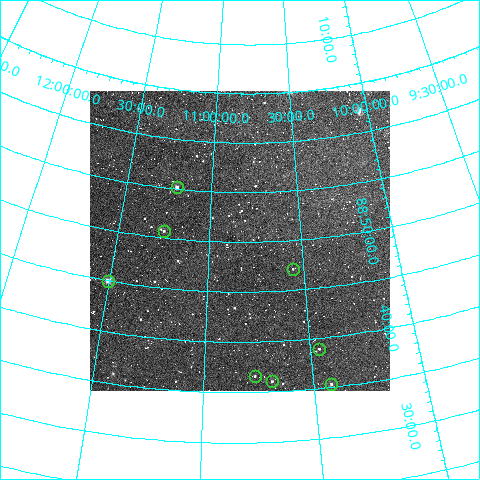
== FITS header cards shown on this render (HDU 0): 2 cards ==
NAXIS1  =                  300
NAXIS2  =                  300

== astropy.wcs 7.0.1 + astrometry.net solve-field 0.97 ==
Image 300 x 300 px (HDU 0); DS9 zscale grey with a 90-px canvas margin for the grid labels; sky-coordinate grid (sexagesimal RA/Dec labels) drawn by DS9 from the SOLVED WCS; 8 Tycho-2 reference stars matched to detected sources circled (green)
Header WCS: RA---TAN/DEC--TAN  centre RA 10:50:08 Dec +88:50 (162.53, +88.84 deg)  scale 6 arcsec/px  FOV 30.0' x 30.0'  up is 0 deg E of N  parity normal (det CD < 0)
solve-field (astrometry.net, Tycho-2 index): VERIFIED the header's WCS against the Tycho-2 star catalogue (verified at 2 index scales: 7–8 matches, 0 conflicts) and refined it, rather than solving blind
Solved WCS: RA---TAN-SIP/DEC--TAN-SIP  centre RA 10:50:02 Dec +88:50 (162.51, +88.84 deg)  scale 5.98 arcsec/px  FOV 29.9' x 30.1'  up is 0 deg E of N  parity normal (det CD < 0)
The solver's refit moves the header's centre by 1.9 arcsec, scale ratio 0.9969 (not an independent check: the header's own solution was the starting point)
Tycho-2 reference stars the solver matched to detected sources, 8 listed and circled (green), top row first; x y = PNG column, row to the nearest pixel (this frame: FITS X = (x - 90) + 1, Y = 300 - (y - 94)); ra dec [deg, ICRS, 3 dp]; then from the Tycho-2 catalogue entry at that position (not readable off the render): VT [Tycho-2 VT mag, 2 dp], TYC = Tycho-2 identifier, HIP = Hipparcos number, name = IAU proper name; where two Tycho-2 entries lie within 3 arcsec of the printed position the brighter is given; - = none
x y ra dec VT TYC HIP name
177 190 168.086 +88.920 10.87 4644-190-1 - -
164 234 168.770 +88.845 11.37 4644-33-1 - -
293 272 158.326 +88.785 12.03 4644-130-1 - -
108 284 172.569 +88.750 9.51 4644-31-1 56124 -
319 352 156.889 +88.649 11.99 4644-213-1 - -
255 379 161.478 +88.610 12.71 4644-212-1 - -
272 384 160.312 +88.600 12.06 4644-218-1 - -
331 387 156.292 +88.588 11.69 4644-234-1 - -